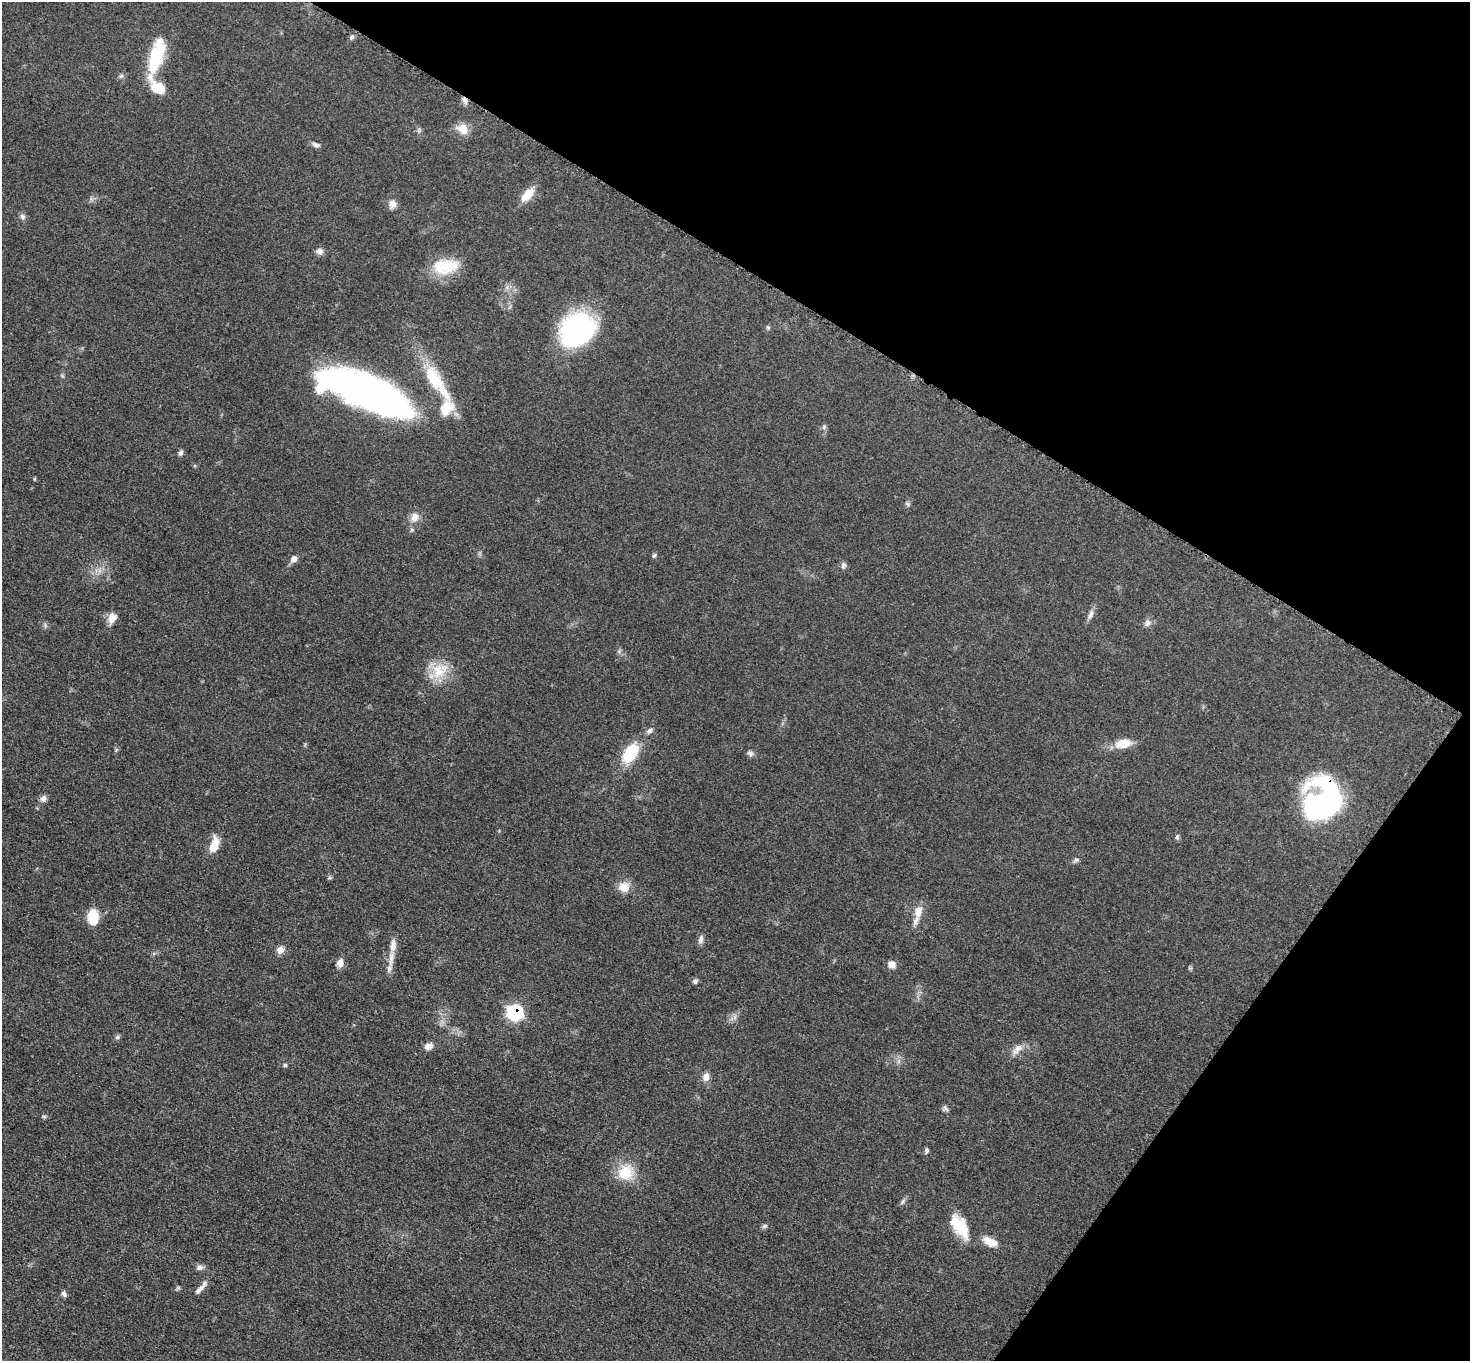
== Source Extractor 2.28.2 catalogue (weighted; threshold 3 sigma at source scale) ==
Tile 8 of 4 x 4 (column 4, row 2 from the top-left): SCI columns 4418-5885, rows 2880-4238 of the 5894 x 5897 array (HDU 1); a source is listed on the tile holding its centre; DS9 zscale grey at full resolution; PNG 1472 x 1363 px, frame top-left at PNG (2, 2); no overlay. Shown black and unused: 29% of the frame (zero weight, under 3 of 5 exposures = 1% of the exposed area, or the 3 px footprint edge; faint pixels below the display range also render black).
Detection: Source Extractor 2.28.2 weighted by HDU 2 'WHT'; one run over the whole footprint, this tile lists its part. Background 0.0479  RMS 0.0053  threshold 0.024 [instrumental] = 3 sigma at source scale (4.5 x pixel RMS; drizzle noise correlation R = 1.50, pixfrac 1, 0.05/0.05 arcsec/px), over >= 5 px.
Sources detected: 66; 2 inside a brighter object's white glare — not listed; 4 inside a brighter listed object's ellipse — not listed separately; the other 60 listed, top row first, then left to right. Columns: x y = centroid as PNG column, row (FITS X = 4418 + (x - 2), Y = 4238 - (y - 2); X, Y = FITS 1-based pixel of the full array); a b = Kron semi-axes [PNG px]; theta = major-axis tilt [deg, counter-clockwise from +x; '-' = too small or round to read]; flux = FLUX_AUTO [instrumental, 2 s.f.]
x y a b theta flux
352 37 7 5 54 1.3
156 58 41 16 72 24
465 100 10 6 -64 2.2
462 129 16 13 -36 5.9
316 145 11 6 -20 1.7
527 195 19 10 49 8
392 204 12 10 -85 3.2
22 216 9 7 -46 1.6
319 251 10 8 -21 2.2
445 267 32 20 6 17
577 330 32 27 41 110
436 382 58 15 -55 27
366 393 85 25 -22 320
824 427 7 5 79 1.2
180 453 8 6 47 1.3
907 504 7 4 -45 0.91
414 517 13 10 67 4.4
654 555 6 5 - 0.83
294 559 9 8 - 2.5
843 565 9 6 70 1.4
1090 615 14 6 64 2.5
112 618 13 9 66 4.8
1147 623 10 7 62 2
438 671 22 18 -56 13
649 731 10 6 37 1.8
1123 744 20 11 10 8.2
630 753 24 14 57 20
750 753 9 7 -26 1.5
43 799 9 8 - 2.1
1317 806 41 29 -71 72
1177 837 7 5 63 0.94
214 844 18 9 77 8.7
1076 860 11 5 29 1.3
329 878 6 4 18 0.7
624 887 15 13 -1 5.8
918 911 18 10 80 6.1
93 917 16 10 -89 12
701 939 12 6 80 2
280 950 9 8 - 3.3
391 959 27 6 84 5.8
340 963 10 7 87 3.5
891 965 10 8 -53 3.1
695 981 7 5 -75 1.2
515 1012 9 8 - 52
117 1037 7 5 44 1
428 1046 10 7 20 3.4
1017 1049 19 8 47 3.9
285 1065 5 5 - 0.78
706 1077 12 8 82 3.1
945 1108 10 5 -37 1.3
44 1116 6 4 -1 0.8
926 1151 7 5 -86 1.2
625 1172 22 20 13 14
903 1201 8 3 71 1
765 1226 8 5 26 1.2
959 1226 31 15 -54 17
990 1242 18 9 -27 6.4
200 1267 10 7 9 1.8
201 1288 23 6 48 3.3
64 1294 9 5 -52 1.4
Overlapping masked pixels (flux is a lower limit): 2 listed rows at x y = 465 100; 515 1012